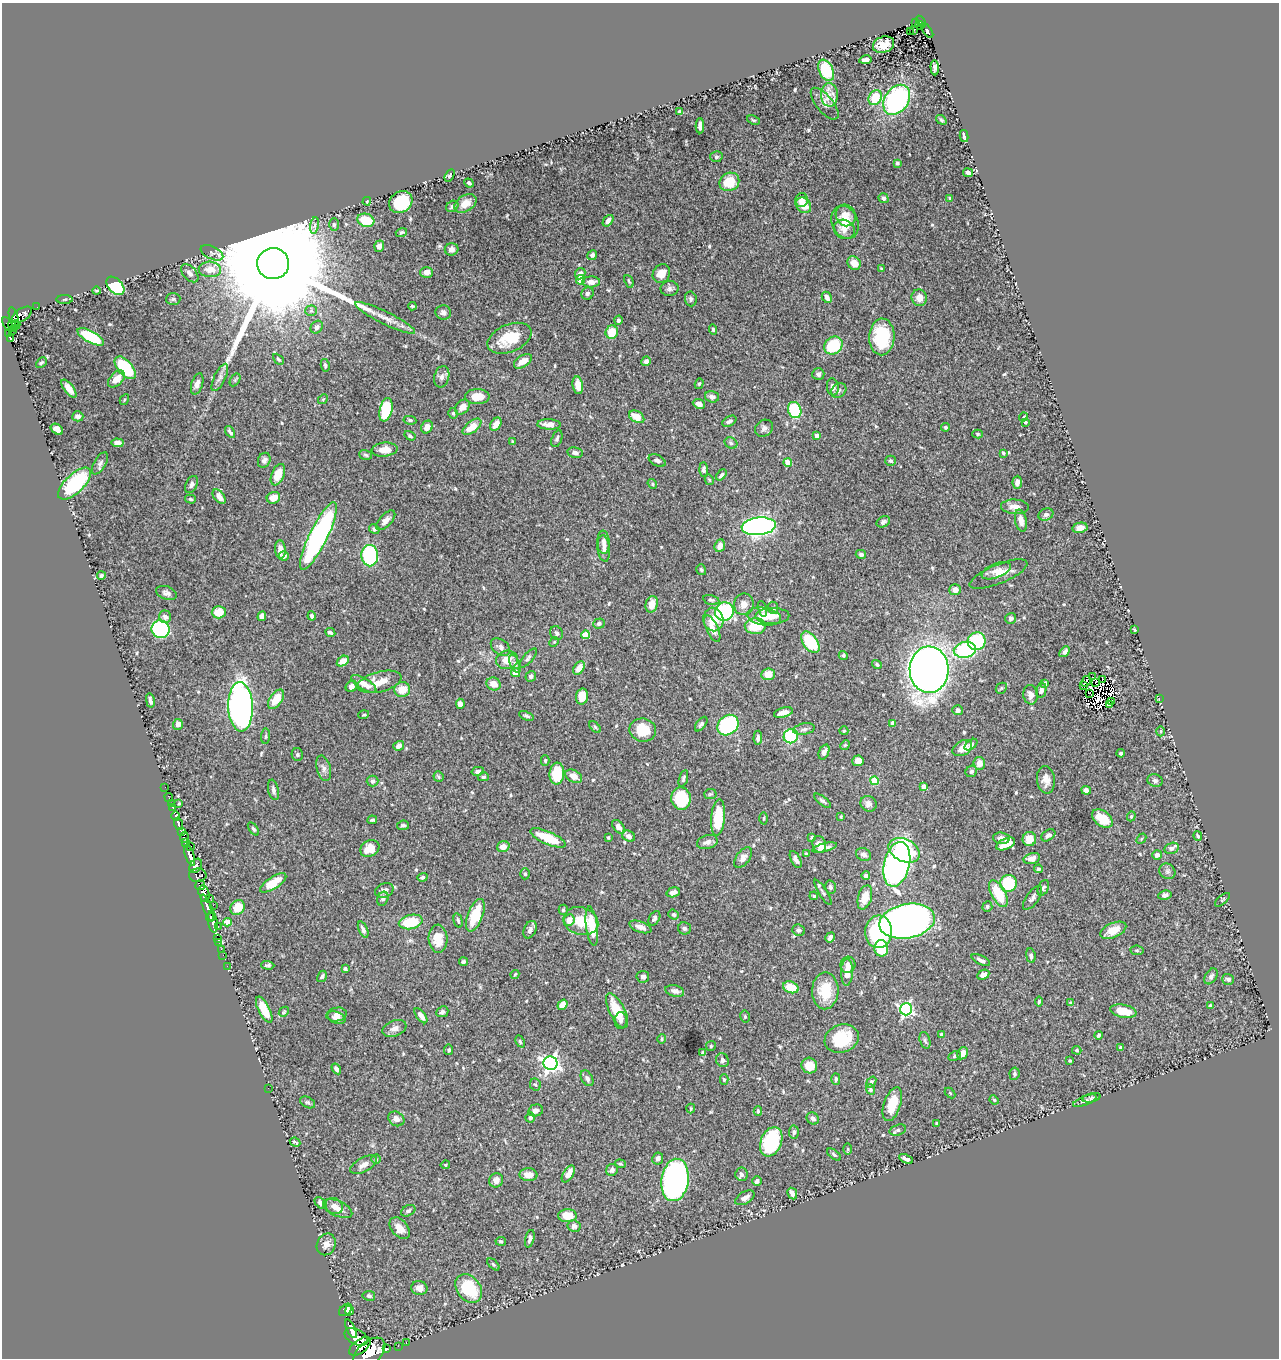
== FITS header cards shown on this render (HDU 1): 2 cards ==
NAXIS1  =                 1277
NAXIS2  =                 1356

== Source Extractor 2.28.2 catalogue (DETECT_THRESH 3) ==
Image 1277 x 1356 px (HDU 1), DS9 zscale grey, 1 PNG px = 1 image px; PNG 1281 x 1360 px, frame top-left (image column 1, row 1356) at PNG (2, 3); each listed source drawn as its Kron ellipse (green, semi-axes under 4 px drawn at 4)
Background 0.643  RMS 0.015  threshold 0.0444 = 3 sigma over >= 5 px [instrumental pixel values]
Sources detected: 577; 5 with non-positive FLUX_AUTO (blend fragments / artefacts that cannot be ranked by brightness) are neither listed nor drawn; of the other 572, the 500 brightest by FLUX_AUTO listed and drawn (72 fainter detections omitted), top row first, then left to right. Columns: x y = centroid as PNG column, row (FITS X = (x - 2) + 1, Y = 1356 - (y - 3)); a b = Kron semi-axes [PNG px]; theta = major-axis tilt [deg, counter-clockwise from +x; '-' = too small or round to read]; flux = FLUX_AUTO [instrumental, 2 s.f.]
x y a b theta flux
916 22 3 2 - 18
921 22 7 3 -58 71
919 25 4 3 - 20
914 30 2 2 - 5.1
910 31 2 2 - 6.4
927 31 8 4 -56 100
883 45 11 8 19 15
865 60 6 4 10 5.5
935 68 7 4 -88 2.9
826 70 11 7 -65 51
829 95 12 8 -89 8
875 98 8 6 56 28
897 100 16 12 55 150
825 104 19 8 -50 7.3
680 111 4 3 - 1.4
753 120 6 3 -25 1.3
941 120 6 3 -38 1.5
700 126 7 4 88 4.5
964 136 6 3 -77 2.4
716 157 6 5 - 1.9
897 163 4 3 - 1.5
968 173 5 4 - 4.4
450 176 7 4 60 1.9
729 182 10 9 - 25
469 183 5 3 - 1.7
884 198 5 4 - 2.8
950 198 3 3 - 2.2
801 200 7 6 - 6.2
367 201 4 4 - 1.2
401 202 12 10 37 42
465 203 12 8 31 9.7
803 205 8 7 - 16
452 206 6 5 - 2.6
846 215 11 10 - 10
366 220 8 6 -18 35
608 221 6 4 51 4.7
845 222 17 13 -66 20
334 224 6 5 - 1.8
314 225 8 4 80 2.5
844 229 10 9 - 7.6
401 232 6 4 21 1.6
379 246 6 5 - 5.1
452 249 7 6 - 4.2
212 253 12 6 -25 2.5
592 255 5 4 - 2.4
854 263 7 6 - 10
273 264 16 15 - 63000
210 269 11 8 -3 12
881 269 4 3 - 1.2
427 272 6 5 - 5.6
190 273 11 6 -47 4.3
580 274 6 5 - 5.9
661 274 10 8 58 10
581 280 5 4 - 13
629 281 7 3 -66 1.3
591 282 8 5 2 5.8
115 286 11 7 -45 110
670 289 9 7 2 3.4
97 291 4 3 - 1.2
587 293 6 6 - 3.1
827 297 6 4 -60 5.4
919 298 8 7 - 8.1
65 299 8 4 0 1.6
173 299 7 6 - 1.9
691 299 7 6 - 2.8
412 306 4 3 - 1.3
37 307 2 2 - 6.4
311 311 6 5 - 1.9
443 312 8 7 - 3.7
22 315 11 6 34 420
14 317 10 4 -74 320
385 318 33 6 -26 11
618 320 4 4 - 2.2
8 324 7 3 -59 320
16 325 4 2 - 150
12 326 5 3 - 190
317 327 7 5 51 3.7
713 330 5 4 - 1.8
12 331 3 2 - 43
612 332 7 6 - 18
9 333 3 3 - 170
91 337 15 5 -29 65
882 337 18 12 88 55
509 338 23 13 23 32
10 339 4 3 - 150
833 345 10 8 40 59
278 359 6 4 -45 1.6
523 361 10 5 33 8.9
646 361 5 4 - 4.8
41 363 6 4 43 1.6
325 365 6 4 -79 2.2
125 368 13 7 -49 59
818 374 6 6 - 3.1
220 377 15 5 64 4.9
442 377 11 7 74 4.7
116 379 10 6 47 11
235 380 7 4 57 1.6
197 384 11 5 72 5.2
699 384 5 4 - 1.5
578 385 9 5 -82 10
833 387 8 6 -82 4.4
69 388 10 5 -52 8.5
839 391 8 6 38 2.7
477 397 12 7 1 15
712 397 7 5 -18 4.1
323 399 5 4 - 1.2
124 400 6 3 59 1.2
699 404 6 4 -24 5.6
462 407 8 6 48 7.2
386 410 12 6 77 54
795 410 8 6 -69 67
453 413 5 5 - 1.8
78 416 5 5 - 3.6
637 417 8 5 -30 14
1024 417 4 3 - 1.2
410 420 6 4 -8 2
729 421 7 5 28 3
1025 422 4 3 - 1.4
496 424 7 5 58 8.2
549 424 12 5 -2 7.3
427 427 7 5 56 8.1
472 427 11 5 38 17
945 427 4 4 - 1.6
764 428 9 8 - 3.8
57 429 7 5 -37 7
230 432 6 3 -56 2.4
978 434 5 4 - 1.4
410 436 6 4 -33 2.1
817 436 4 3 - 7.1
557 439 9 5 72 2.5
513 442 4 3 - 2.1
117 443 6 4 -2 5.7
731 443 7 5 -29 1.9
385 450 13 7 5 11
575 453 8 5 -10 3.8
1003 453 4 3 - 1.4
366 455 6 4 -18 1.7
264 460 8 6 65 3.6
657 461 9 5 -27 2.9
891 461 5 5 - 2.1
100 463 12 6 59 3.5
788 463 4 4 - 20
704 469 7 4 -87 2.9
278 475 11 6 67 18
721 475 6 4 48 2.7
709 480 5 4 - 1.2
1017 482 6 4 86 5.1
75 484 21 9 43 86
191 484 9 5 64 3.7
652 484 5 4 - 1.4
219 497 8 5 -52 6.5
273 498 7 5 25 8.9
190 499 5 4 - 1.6
1015 507 14 7 -3 7.3
1046 514 7 6 - 3.4
386 520 12 6 47 5.1
1021 521 11 5 -78 7.1
883 522 7 5 28 2.5
759 526 17 9 6 410
1080 528 7 5 12 5.2
374 529 5 5 - 2.4
318 536 37 9 64 210
603 542 12 6 -88 5.1
720 546 6 5 - 6.8
604 548 13 6 -83 5.7
280 550 9 5 -84 8.9
861 554 5 4 - 2.6
284 556 5 4 - 3.4
370 556 11 8 -89 85
701 570 6 4 -56 1.5
996 571 15 7 22 7.7
998 574 31 9 22 14
101 576 4 4 - 2.2
955 590 6 5 - 7.8
166 593 10 6 -18 3.7
711 600 8 4 -13 2.1
652 604 8 6 76 12
744 604 11 10 - 7.7
773 608 6 5 - 1.9
762 609 8 4 -75 2.5
724 611 9 9 - 92
219 612 7 6 - 18
262 616 5 4 - 5.2
312 616 4 3 - 2.6
764 616 17 9 -9 13
772 616 17 8 1 11
165 617 6 6 - 4
1011 618 5 5 - 2.9
713 619 12 10 -80 15
599 623 6 5 - 2.2
755 626 10 8 -1 30
161 629 9 9 - 160
712 629 14 6 -65 11
1135 630 3 3 - 1.3
330 633 5 3 - 2.5
557 633 7 6 - 2.9
586 635 4 4 - 27
977 641 9 8 - 77
554 642 5 4 - 1.3
810 642 12 7 -55 50
500 647 11 7 -38 3.8
965 650 11 7 11 93
1065 652 6 4 47 3.5
843 655 5 4 - 1.8
528 658 12 5 48 2.5
507 660 11 9 11 12
343 661 6 4 33 8.3
515 664 9 5 -65 3.2
877 665 5 4 - 1.9
579 668 7 5 53 10
929 670 23 19 -90 1100
515 673 5 4 - 15
768 674 7 6 - 13
531 676 5 5 - 3.2
1092 677 3 2 - 4.8
1103 679 3 2 - 2
1086 681 5 2 - 2
379 682 23 10 14 16
1045 683 4 3 - 2.4
1095 683 3 2 - 1.3
364 684 14 5 -31 11
494 684 7 6 - 9.8
1083 685 3 3 - 1.1
351 686 6 5 - 4.7
1001 688 6 5 - 1.4
402 690 8 7 - 13
1041 690 7 5 79 3.8
1090 693 4 2 - 2.3
1031 695 10 7 -82 4.7
582 697 8 6 76 15
1159 698 3 2 - 17
276 699 11 6 56 17
150 700 7 3 -77 3
1112 701 3 2 - 1.4
460 704 5 4 - 8.1
1110 705 3 3 - 1.2
241 707 25 12 -88 390
958 710 5 5 - 3.3
783 712 10 5 15 9
364 715 5 3 - 1.1
526 716 8 4 -23 1.8
893 723 4 4 - 7.7
178 724 5 4 - 5.4
701 724 8 4 53 2.4
728 725 11 9 41 130
595 727 7 4 -46 1.5
804 729 11 5 12 3.1
643 730 13 11 -9 25
844 731 4 4 - 1.6
1161 731 5 3 - 1.2
266 736 8 3 85 1.4
791 736 7 7 - 61
758 738 7 4 87 3
845 745 5 4 - 1.3
971 745 7 4 39 3.1
399 746 5 4 - 5.1
962 748 10 7 30 11
824 752 8 5 69 4.6
1121 753 4 3 - 1.7
297 755 6 5 - 1.7
545 760 5 4 - 1.7
858 761 5 5 - 6.9
979 763 6 5 - 8.6
324 768 13 7 -75 4.9
478 771 6 4 13 3.3
971 771 6 5 - 2.2
557 774 11 7 84 37
574 776 9 6 -29 11
438 777 5 5 - 1.5
483 777 5 4 - 2.1
683 779 9 4 74 1.9
1046 780 13 9 -83 8.3
372 781 6 5 - 3.1
874 781 4 4 - 27
1155 781 8 6 -16 2.8
165 787 2 2 - 7.9
924 787 4 4 - 7.8
273 790 10 5 -78 3.8
1086 790 5 4 - 3.8
710 794 6 5 - 1.5
169 797 4 2 - 17
681 798 11 9 -83 57
822 801 10 4 -39 2.4
171 803 2 2 - 8.9
179 803 3 2 - 1.1
868 804 8 7 - 4.4
173 807 4 3 - 45
176 816 5 3 - 160
1131 816 5 4 - 1.1
841 817 4 3 - 1.1
718 818 18 7 85 41
764 818 6 3 89 1.2
1102 819 12 7 -36 23
372 820 4 3 - 1.7
178 824 6 3 -72 400
403 825 6 4 7 2
618 827 8 5 -50 4.9
253 829 7 4 -52 1.7
181 831 4 3 - 160
1048 835 8 5 35 3.3
629 836 7 5 -26 4.9
1198 836 5 3 - 2.2
184 837 5 4 - 260
608 837 3 3 - 1.2
812 837 4 3 - 1.3
548 838 19 6 -24 33
1001 838 8 5 -7 5.3
1029 839 7 6 - 14
1141 839 6 4 48 1.3
707 842 10 7 17 5.2
185 843 4 3 - 650
819 844 8 6 -71 8.9
1006 844 10 5 24 16
191 846 2 2 - 100
503 847 6 5 - 8.5
370 848 10 8 29 15
824 848 13 4 14 5.2
1171 848 7 5 15 3.7
904 850 16 11 -26 79
806 854 3 3 - 1.4
190 855 11 4 -73 2700
864 855 8 6 -30 3.9
1157 855 5 4 - 4.7
743 858 12 6 53 6
1032 859 8 5 15 5.4
796 860 9 4 -62 4.1
897 864 23 12 77 320
196 866 8 5 57 1700
1038 869 4 4 - 2
1167 871 8 7 - 3
525 874 5 4 - 1.6
198 875 9 6 1 600
866 876 4 4 - 2.7
422 877 5 4 - 2
273 883 15 6 33 17
1008 883 8 8 - 51
200 885 5 5 - 480
830 887 6 5 - 2.1
1043 888 8 5 66 2.3
384 890 9 7 24 4.6
673 892 7 5 17 6.6
823 892 14 4 -58 2.6
204 893 8 5 -76 570
998 894 15 7 -61 30
1165 895 7 5 11 3.3
814 896 4 3 - 1.4
865 897 12 7 74 15
210 898 3 2 - 68
1033 898 14 6 54 3.9
383 899 7 5 66 3.3
1222 900 9 3 40 1.2
213 905 2 2 - 46
987 907 5 4 - 1.6
208 908 14 3 -69 1100
237 908 8 6 50 20
563 910 5 4 - 1.6
475 915 17 7 69 36
673 915 5 4 - 1.7
211 917 5 2 - 220
654 918 8 5 61 3.6
458 920 7 4 -77 1.9
569 920 6 5 - 9.3
581 921 18 13 -17 23
907 921 28 17 11 740
213 922 11 4 -82 850
228 922 4 4 - 22
411 922 12 7 12 37
218 926 2 2 - 83
592 926 20 5 -82 25
640 927 11 5 -19 5.8
684 928 6 6 - 2.5
363 930 8 4 -66 3.3
530 930 9 6 65 4.4
799 930 6 5 - 2.7
1113 930 14 7 24 14
879 932 16 13 85 100
830 937 5 4 - 3.4
217 938 3 2 - 30
438 939 14 9 -87 20
219 942 2 2 - 20
881 948 8 7 - 41
221 949 2 2 - 16
1137 950 6 4 -7 1.4
223 955 2 2 - 11
1031 956 7 4 -81 3.7
981 960 10 4 -25 4
464 962 4 3 - 2.7
268 965 6 4 -3 2
848 965 8 7 - 5.7
227 966 2 2 - 14
345 969 4 3 - 1.7
847 972 13 6 88 11
515 974 5 3 - 1.2
983 975 6 4 26 5.9
322 976 6 4 58 1.8
1211 976 9 5 58 3.1
643 977 6 6 - 2.9
1228 979 6 5 - 3.3
791 987 8 5 -20 24
675 991 9 5 -14 4.4
825 991 18 13 88 28
1039 1001 5 4 - 1.6
1070 1003 4 4 - 1.2
562 1005 5 4 - 11
1210 1006 4 4 - 1.6
906 1009 6 6 - 200
264 1010 14 5 -63 21
617 1011 19 7 -63 27
1123 1011 13 6 -11 19
284 1012 6 4 46 1.2
442 1012 6 5 - 2.9
337 1014 10 7 10 6.5
421 1016 9 4 -53 6.5
745 1017 6 4 -78 1.7
336 1018 9 5 -21 6.1
621 1021 8 6 86 3.4
394 1028 12 8 21 6.1
941 1034 3 3 - 2.6
1099 1035 4 3 - 1.8
662 1039 4 4 - 1.3
842 1039 17 13 19 35
925 1040 9 5 -74 2.3
520 1041 6 4 -64 1.5
711 1046 5 5 - 1.4
1121 1047 4 3 - 1.6
449 1050 5 4 - 1.9
1077 1050 4 4 - 1.3
703 1053 4 4 - 3.2
963 1053 6 5 - 7.8
955 1056 6 4 28 1.6
722 1060 7 6 - 3
1070 1061 3 3 - 1.2
550 1063 7 7 - 380
809 1066 8 7 - 13
336 1069 6 4 -56 3.5
1014 1074 6 5 - 1.8
587 1078 8 5 -58 3.3
724 1079 5 4 - 1.7
836 1079 5 4 - 2.3
871 1082 6 4 53 2
535 1085 6 5 - 1.7
268 1088 2 2 - 6.2
870 1089 5 4 - 1.8
950 1093 6 4 -45 1.2
1091 1098 9 4 12 1.8
994 1100 5 4 - 1.3
1085 1101 12 4 21 3.1
307 1102 8 5 -27 2.1
892 1104 18 8 71 24
691 1109 5 3 - 1.2
536 1110 7 6 - 4.5
758 1111 5 4 - 1.3
530 1117 5 5 - 2.5
813 1118 6 5 - 3.2
396 1119 8 7 - 5.5
936 1123 3 3 - 1.3
898 1130 8 5 17 2.4
794 1132 6 5 - 2.6
295 1142 5 2 - 1.3
771 1142 15 10 68 88
848 1149 6 4 -89 1.2
834 1155 8 4 -38 1.9
658 1158 6 5 - 3.5
376 1159 4 4 - 1.3
906 1159 7 3 -26 4.2
620 1164 5 4 - 1.3
364 1165 14 7 28 6.9
445 1165 5 4 - 1.2
612 1170 6 5 - 3.6
568 1174 9 5 58 9.1
741 1174 6 6 - 3.8
528 1175 9 6 -2 9.7
496 1180 7 7 - 4.4
675 1180 21 13 81 340
757 1181 5 4 - 2.9
792 1194 6 4 -63 4.8
745 1198 10 6 31 5.2
320 1203 7 4 -45 4
334 1206 9 8 - 6.6
338 1209 15 8 -24 9
408 1211 7 5 30 2.5
567 1216 9 6 -2 17
574 1226 6 6 - 4.2
400 1228 12 8 -49 9.3
530 1239 9 4 76 3.6
501 1241 5 4 - 1.5
326 1244 11 9 66 6.3
493 1264 7 4 -44 1.5
419 1288 8 7 - 5.9
469 1288 16 11 -51 44
369 1296 6 5 - 2.6
345 1310 7 5 41 6.8
350 1311 5 4 - 2.8
351 1329 10 4 -65 1700
356 1337 12 7 -27 3600
406 1343 3 2 - 13
360 1346 12 6 37 2800
398 1346 2 2 - 7.5
386 1349 4 3 - 83
369 1353 19 11 42 6100
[72 fainter detections neither listed nor drawn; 5 non-positive-flux detections neither listed nor drawn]